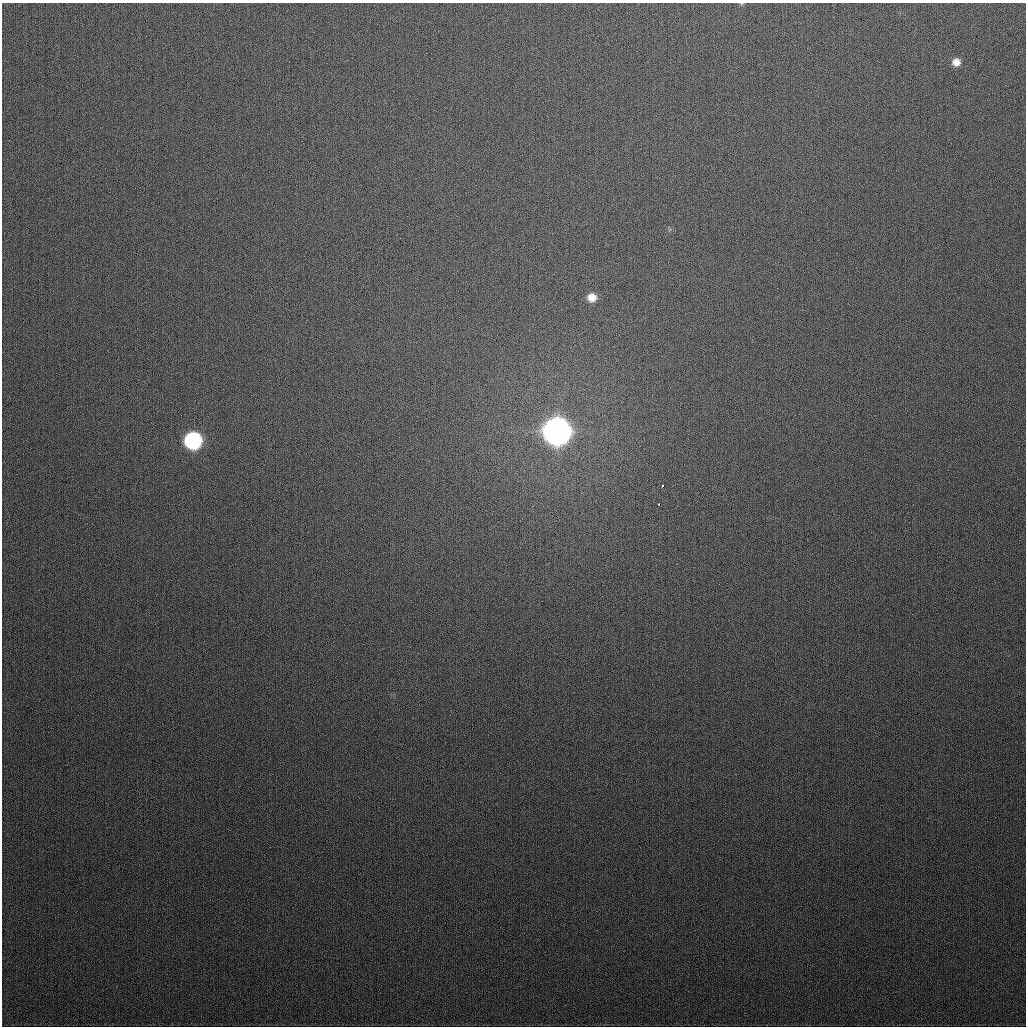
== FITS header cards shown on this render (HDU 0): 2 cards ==
NAXIS1  =                 1024
NAXIS2  =                 1024

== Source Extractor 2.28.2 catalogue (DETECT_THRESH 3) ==
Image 1024 x 1024 px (HDU 0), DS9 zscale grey, 1 PNG px = 1 image px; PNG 1028 x 1028 px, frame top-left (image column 1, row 1024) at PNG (2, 3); no overlay
Background 315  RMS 12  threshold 35.7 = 3 sigma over >= 5 px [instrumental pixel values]
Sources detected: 6; all 6 listed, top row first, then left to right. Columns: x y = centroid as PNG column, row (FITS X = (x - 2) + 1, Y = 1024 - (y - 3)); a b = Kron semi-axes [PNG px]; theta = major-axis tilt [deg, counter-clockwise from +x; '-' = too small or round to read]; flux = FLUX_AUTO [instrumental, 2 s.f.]
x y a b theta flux
956 62 10 9 - 6.9e+03
592 297 9 8 - 8.9e+03
556 431 11 11 - 1.5e+06
193 440 10 10 - 1.9e+05
662 486 4 3 - 5.8e+03
659 504 3 2 - 5.7e+03